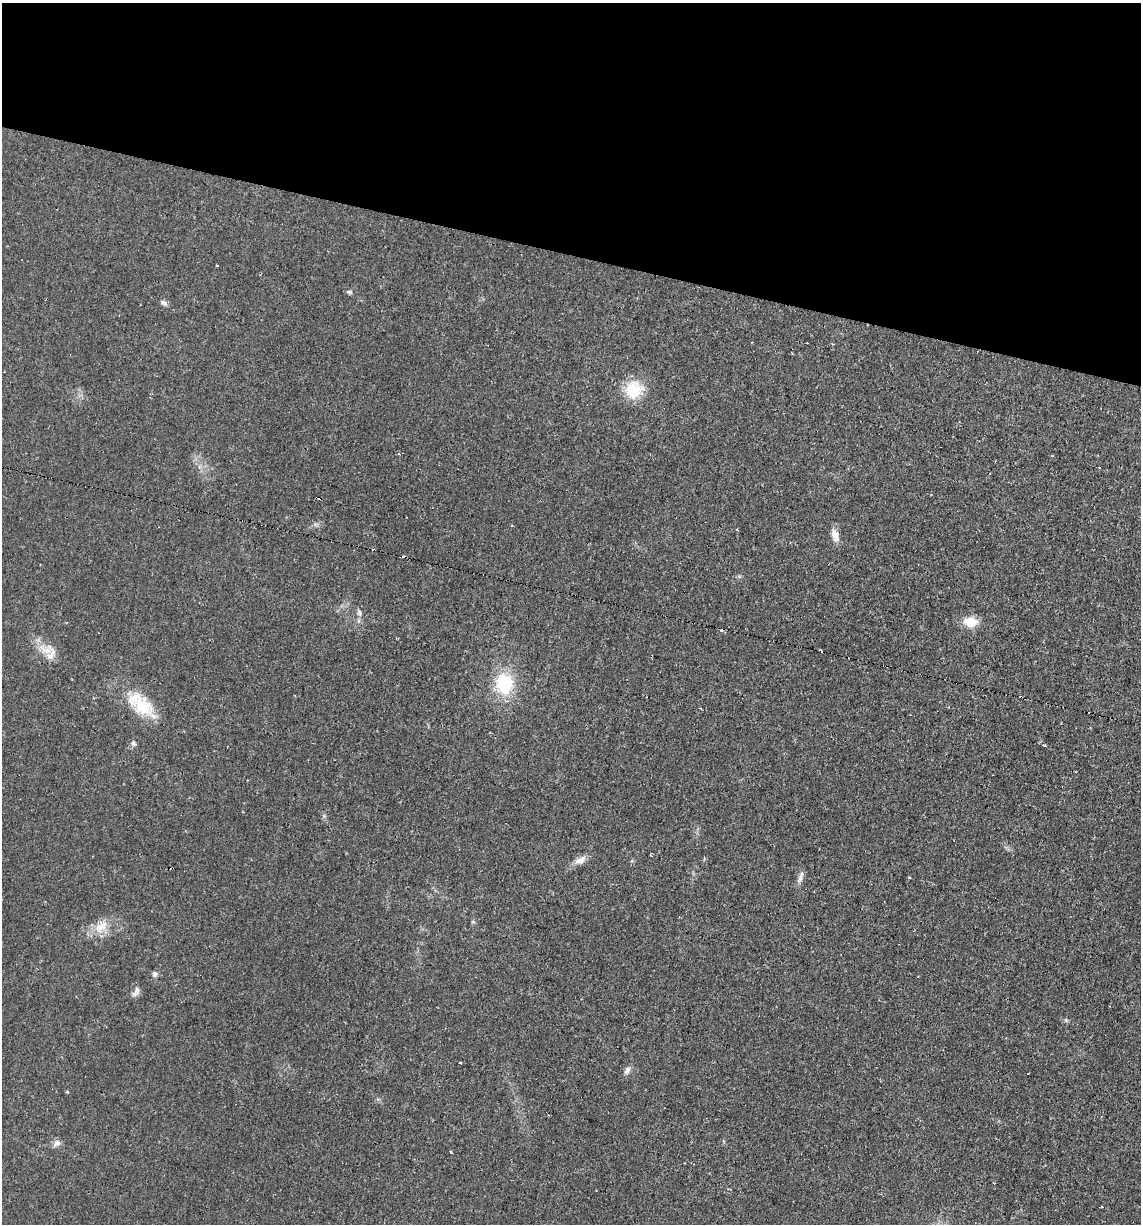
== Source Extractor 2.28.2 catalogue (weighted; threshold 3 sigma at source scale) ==
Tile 2 of 4 x 4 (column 2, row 1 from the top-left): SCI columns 1254-2392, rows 3667-4888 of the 4907 x 4888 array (HDU 1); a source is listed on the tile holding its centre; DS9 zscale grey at full resolution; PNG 1143 x 1226 px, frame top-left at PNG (2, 3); no overlay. Shown black and unused: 21% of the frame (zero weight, under 2 of 3 exposures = <1% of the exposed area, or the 3 px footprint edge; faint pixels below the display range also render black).
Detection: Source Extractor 2.28.2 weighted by HDU 2 'WHT'; one run over the whole footprint, this tile lists its part. Background 0.0287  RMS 0.0049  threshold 0.0221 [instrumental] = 3 sigma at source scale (4.5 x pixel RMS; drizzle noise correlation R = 1.50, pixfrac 1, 0.05/0.05 arcsec/px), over >= 5 px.
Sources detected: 39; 9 cosmic-ray / hot-pixel residue — not listed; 2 inside a brighter listed object's ellipse — not listed separately; the other 28 listed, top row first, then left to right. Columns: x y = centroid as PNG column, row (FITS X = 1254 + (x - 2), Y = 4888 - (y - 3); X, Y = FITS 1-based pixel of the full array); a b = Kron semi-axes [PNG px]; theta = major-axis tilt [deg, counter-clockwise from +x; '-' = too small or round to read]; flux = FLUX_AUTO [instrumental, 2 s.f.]
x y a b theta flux
217 265 3 3 - 0.84
349 292 7 5 -1 0.91
163 303 8 6 -32 1.5
807 343 2 2 - 0.43
633 390 24 21 42 16
835 535 17 9 -71 4
359 612 11 5 -71 1.4
971 622 15 11 0 8.7
397 638 3 2 - 0.4
45 650 21 9 -32 6.4
504 683 23 19 -86 26
1021 697 3 2 - 1.1
142 706 36 21 -45 20
133 743 7 6 - 1.2
1044 745 4 3 - 2.6
651 855 3 2 - 0.52
580 860 18 8 27 3.7
800 877 19 5 70 2.2
909 878 3 3 - 1.2
473 922 5 5 - 0.7
101 927 23 12 38 8.4
154 974 7 6 - 1.5
135 994 10 6 2 1.6
1066 1020 5 5 - 0.68
460 1063 3 3 - 1.4
627 1070 11 7 61 2
67 1092 5 3 - 0.44
57 1143 11 7 32 2.1
Overlapping masked pixels (flux is a lower limit): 1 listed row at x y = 1021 697